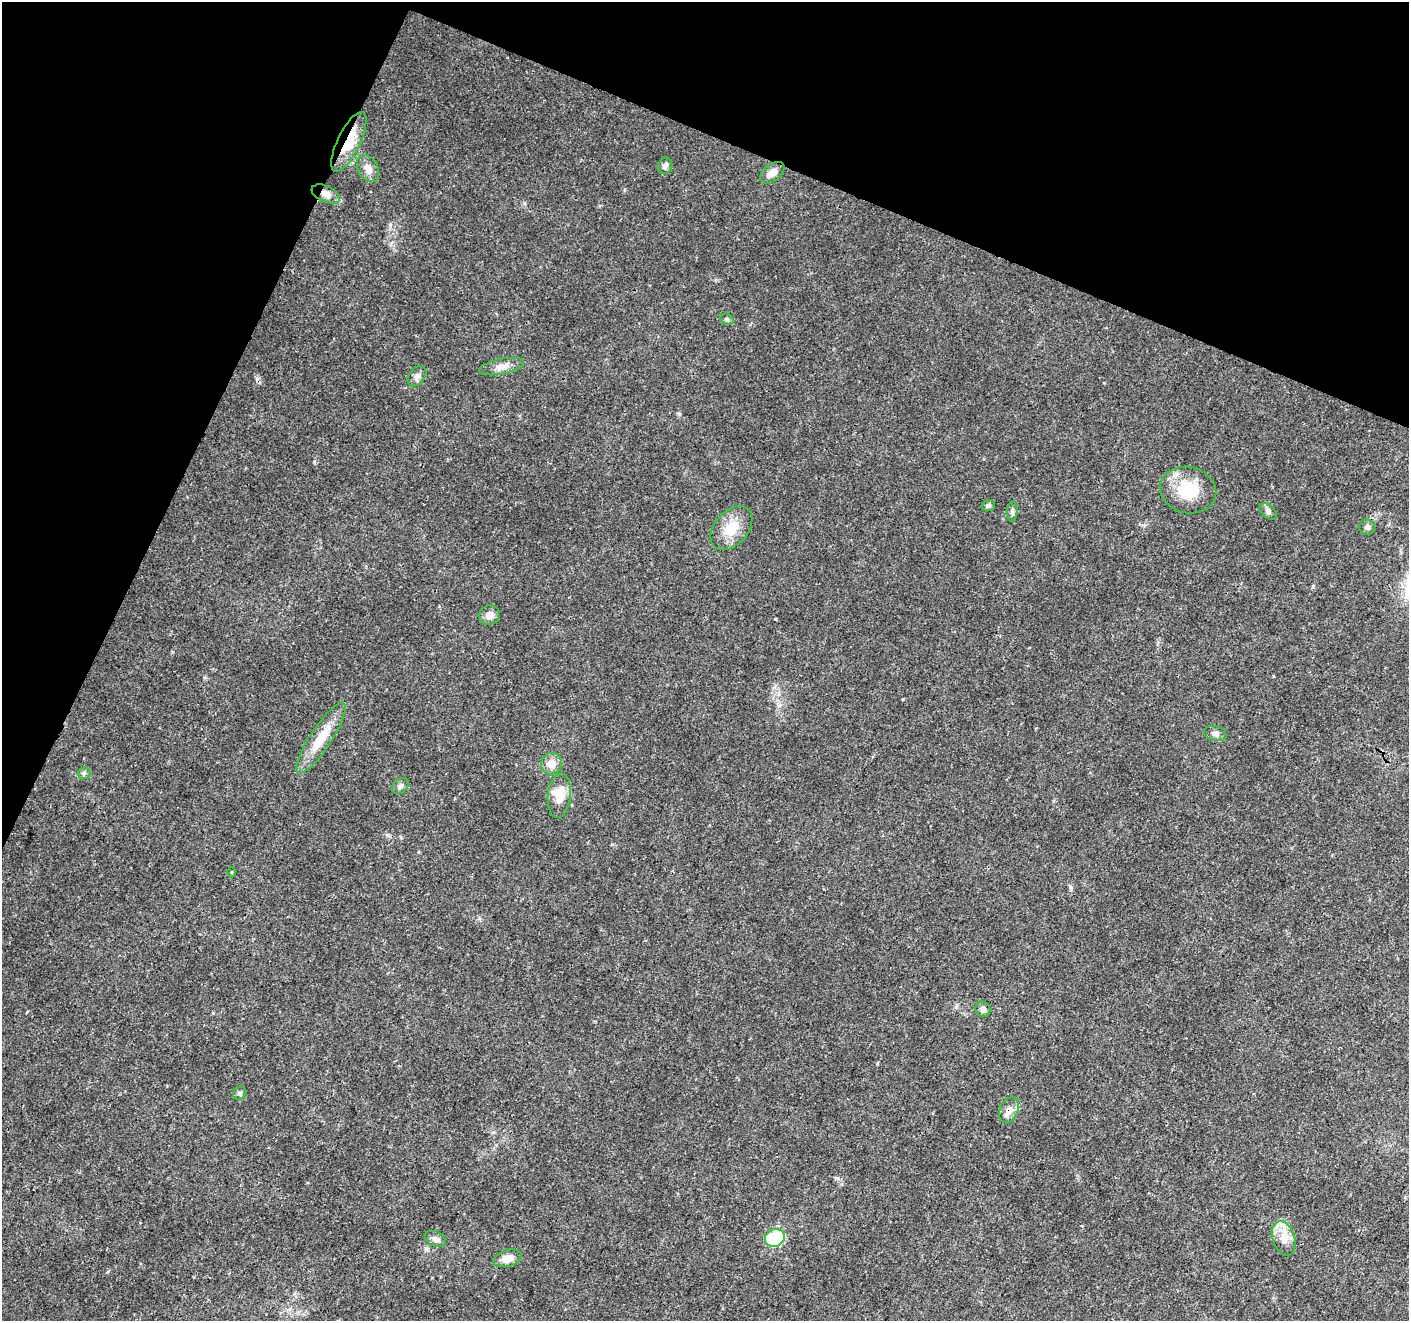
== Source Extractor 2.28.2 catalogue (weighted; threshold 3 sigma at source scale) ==
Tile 2 of 4 x 4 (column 2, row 1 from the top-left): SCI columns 1416-2822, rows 4230-5548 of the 5637 x 5756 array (HDU 1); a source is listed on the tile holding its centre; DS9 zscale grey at full resolution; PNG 1411 x 1323 px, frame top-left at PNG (2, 2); each listed source drawn as its Kron ellipse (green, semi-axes under 4 px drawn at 4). Shown black and unused: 21% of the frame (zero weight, under 3 of 4 exposures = <1% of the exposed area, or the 3 px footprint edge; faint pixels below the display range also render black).
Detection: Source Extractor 2.28.2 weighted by HDU 2 'WHT'; one run over the whole footprint, this tile lists its part. Background 0.0285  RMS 0.0024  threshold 0.0107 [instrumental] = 3 sigma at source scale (4.5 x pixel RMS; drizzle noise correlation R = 1.50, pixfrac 1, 0.0396/0.0396 arcsec/px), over >= 5 px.
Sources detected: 30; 1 cosmic-ray / hot-pixel residue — neither listed nor drawn; the other 29 listed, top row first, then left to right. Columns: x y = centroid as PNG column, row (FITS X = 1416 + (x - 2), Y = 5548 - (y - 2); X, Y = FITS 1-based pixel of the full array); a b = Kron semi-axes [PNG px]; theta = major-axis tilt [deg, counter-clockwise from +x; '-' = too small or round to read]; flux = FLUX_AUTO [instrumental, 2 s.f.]
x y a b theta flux
349 142 33 11 64 6.5
665 166 8 7 - 0.87
368 169 14 10 -61 1.9
772 173 14 8 37 1.9
326 194 15 8 -24 1.8
727 319 7 5 -22 0.45
501 367 23 7 11 2.1
417 376 11 8 51 1.1
1188 490 28 23 -14 9.2
988 505 7 5 16 0.55
1268 511 10 6 -38 0.81
1012 512 10 5 86 0.68
1367 527 7 7 - 0.79
731 528 25 16 48 5.9
490 615 10 9 - 1.6
1215 734 11 7 -15 0.95
321 738 41 10 57 6.6
551 764 11 10 - 2.5
84 773 6 6 - 0.52
400 786 9 7 42 0.75
559 796 22 11 84 4.3
231 872 5 3 - 0.22
983 1009 8 7 - 0.91
240 1093 7 6 - 0.49
1009 1110 13 9 67 1.8
775 1238 10 8 24 16
1284 1238 18 11 -72 3.1
435 1239 11 7 -23 1
508 1258 14 8 14 2.5
Overlapping masked pixels (flux is a lower limit): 3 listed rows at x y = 349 142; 326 194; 1009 1110
Unlisted compact peaks at least as high as the median listed source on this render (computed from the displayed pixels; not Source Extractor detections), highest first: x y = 903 699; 679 414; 314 462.